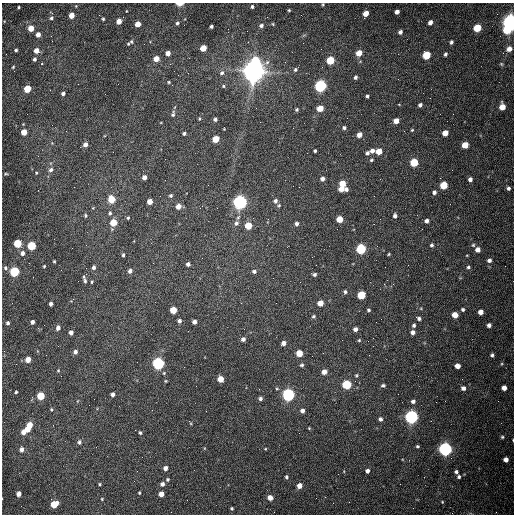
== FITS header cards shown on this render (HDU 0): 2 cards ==
NAXIS1  =                  512 /fastest changing axis
NAXIS2  =                  512 /next to fastest changing axis

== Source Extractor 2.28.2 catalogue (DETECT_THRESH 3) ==
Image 512 x 512 px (HDU 0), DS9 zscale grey, 1 PNG px = 1 image px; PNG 516 x 516 px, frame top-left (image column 1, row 512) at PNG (2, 3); no overlay
Background 1560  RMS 24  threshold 71.3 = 3 sigma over >= 5 px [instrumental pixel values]
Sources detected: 215; all 215 listed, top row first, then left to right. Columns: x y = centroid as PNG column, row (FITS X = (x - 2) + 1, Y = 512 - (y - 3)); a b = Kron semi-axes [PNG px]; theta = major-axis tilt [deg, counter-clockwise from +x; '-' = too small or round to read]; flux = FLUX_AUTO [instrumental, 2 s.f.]
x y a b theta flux
180 4 6 3 2 9.7e+03
323 4 3 3 - 1.5e+03
76 6 4 4 - 1.2e+03
19 7 3 2 - 1.5e+03
252 7 4 3 - 2.4e+03
289 10 3 3 - 1.5e+03
126 11 3 2 - 9.9e+02
397 12 4 4 - 7.0e+03
366 13 5 4 - 1.5e+04
71 15 5 4 - 1.8e+04
51 18 5 5 - 3.4e+03
103 19 4 3 - 2.1e+03
119 21 4 4 - 1.6e+04
430 22 4 4 - 6.8e+03
510 22 6 5 - 1.1e+06
177 23 4 3 - 2.8e+03
138 24 4 4 - 1.9e+04
273 24 4 3 - 1.6e+03
261 25 5 5 - 4.2e+03
211 26 4 3 - 3.3e+03
31 28 5 4 - 2.0e+04
477 28 5 5 - 5.5e+04
507 30 6 5 - 4.5e+04
400 32 4 4 - 4.6e+03
38 35 4 4 - 9.5e+03
51 36 2 2 - 1.4e+03
451 42 5 4 - 3.6e+03
128 44 6 5 - 2.9e+03
203 48 5 4 - 2.6e+04
321 49 2 2 - 7.0e+02
509 49 6 5 - 9.2e+03
16 50 3 3 - 2.1e+03
36 51 5 5 - 1.2e+04
168 53 4 4 - 9.9e+03
359 53 5 4 - 2.2e+04
445 54 5 4 - 3.1e+03
426 55 5 5 - 6.2e+04
34 59 4 4 - 3.6e+03
156 59 4 4 - 1.5e+04
330 60 5 5 - 6.8e+04
256 61 6 5 - 5.6e+04
41 64 3 2 - 3.0e+03
501 64 5 5 - 1.9e+03
13 67 4 3 - 1.6e+03
295 70 6 5 - 3.3e+03
254 71 8 7 - 2.2e+06
222 73 7 6 - 4.6e+03
355 77 4 3 - 3.8e+03
169 82 3 3 - 1.5e+03
223 86 5 4 - 2.2e+03
320 86 5 5 - 3.5e+05
27 89 5 4 - 4.3e+04
63 93 4 4 - 3.8e+03
105 94 2 2 - 6.3e+02
367 96 3 3 - 2.8e+03
420 105 5 4 - 3.8e+03
502 107 5 5 - 2.1e+04
320 108 5 4 - 2.3e+04
297 109 4 4 - 2.3e+03
173 114 8 5 77 3.5e+03
199 119 5 3 - 1.6e+03
215 119 4 3 - 4.1e+03
396 121 5 4 - 1.3e+04
344 128 4 4 - 3.0e+03
224 129 3 2 - 1.2e+03
412 130 4 3 - 1.6e+03
24 132 5 4 - 2.4e+04
184 133 4 4 - 3.0e+03
445 133 5 4 - 1.8e+04
359 135 5 4 - 1.2e+04
216 139 5 4 - 3.5e+04
85 145 5 4 - 8.3e+03
465 145 5 5 - 2.6e+04
315 151 3 3 - 2.2e+03
372 151 5 4 - 7.0e+03
379 151 5 4 - 2.3e+04
367 153 4 4 - 3.9e+03
371 160 5 3 - 2.1e+03
414 162 5 5 - 6.7e+04
51 170 7 5 18 5.0e+03
36 173 4 4 - 1.4e+03
6 174 5 3 - 1.6e+03
144 177 4 4 - 6.1e+03
322 179 4 4 - 6.3e+03
470 179 4 4 - 5.8e+03
342 183 5 5 - 2.7e+04
444 185 5 5 - 4.9e+04
299 187 2 2 - 8.7e+02
508 188 4 4 - 3.6e+03
341 189 4 4 - 1.3e+04
346 189 4 4 - 4.5e+03
434 192 5 4 - 5.0e+03
171 195 5 4 - 2.5e+03
111 199 5 5 - 4.6e+04
150 201 4 4 - 1.5e+04
275 201 6 5 - 4.4e+03
240 202 6 5 - 7.1e+05
279 205 4 4 - 1.7e+03
178 206 5 4 - 1.3e+04
110 213 5 4 - 2.8e+03
85 215 5 3 - 2.0e+03
395 216 5 5 - 4.9e+03
128 218 4 3 - 1.7e+03
340 219 5 5 - 2.8e+04
427 221 4 4 - 5.5e+03
113 222 5 4 - 4.1e+04
236 223 7 7 - 5.8e+03
297 224 5 4 - 4.5e+03
248 226 5 5 - 3.7e+04
18 243 5 5 - 7.0e+04
432 245 5 4 - 3.3e+03
473 245 5 5 - 2.3e+03
31 246 5 5 - 8.3e+04
361 249 5 5 - 1.7e+05
478 249 5 5 - 9.3e+03
22 253 6 5 - 6.3e+03
389 254 3 3 - 1.6e+03
123 255 4 3 - 2.5e+03
489 260 5 5 - 4.6e+03
54 261 3 3 - 1.6e+03
188 264 4 4 - 5.5e+03
44 266 3 3 - 1.6e+03
94 267 5 4 - 4.1e+03
468 267 5 4 - 2.7e+03
5 268 6 5 - 3.3e+03
130 271 5 4 - 5.8e+03
254 271 5 5 - 4.3e+03
14 272 5 5 - 1.4e+05
314 274 4 4 - 3.5e+03
85 281 7 5 -71 4.0e+03
92 282 3 3 - 1.7e+03
345 292 5 4 - 2.9e+03
361 295 5 5 - 6.7e+04
276 303 2 2 - 9.0e+02
320 303 5 4 - 1.7e+04
51 304 4 3 - 4.3e+03
463 309 4 4 - 2.8e+03
173 310 5 5 - 3.4e+04
368 310 4 3 - 2.5e+03
481 312 4 4 - 1.1e+04
455 315 5 5 - 2.0e+04
314 316 5 4 - 2.6e+03
419 318 6 4 -26 3.8e+03
381 319 2 2 - 7.5e+02
179 321 4 4 - 4.3e+03
32 322 4 4 - 5.6e+03
194 322 4 4 - 6.5e+03
8 323 4 4 - 3.0e+03
414 325 5 4 - 3.3e+03
489 325 4 4 - 5.4e+03
58 328 5 4 - 7.0e+03
355 329 4 4 - 6.6e+03
71 332 4 4 - 6.2e+03
413 332 5 4 - 6.7e+03
243 339 5 4 - 5.8e+03
359 340 4 4 - 1.7e+03
283 343 5 4 - 8.1e+03
75 352 5 4 - 5.3e+03
299 353 5 5 - 3.1e+04
492 355 4 3 - 3.0e+03
28 360 5 4 - 1.5e+04
158 363 5 5 - 3.5e+05
302 365 5 5 - 3.0e+03
457 366 5 4 - 1.2e+04
58 370 4 3 - 1.5e+03
324 372 5 5 - 1.1e+04
356 375 5 4 - 2.0e+03
221 379 5 5 - 2.2e+04
165 381 5 3 - 1.4e+03
347 385 5 5 - 1.1e+05
383 385 5 4 - 2.9e+03
463 388 5 4 - 5.8e+03
504 388 4 4 - 1.0e+04
16 392 3 3 - 2.1e+03
113 394 4 4 - 5.6e+03
288 395 5 5 - 4.3e+05
41 396 5 5 - 5.0e+04
260 399 4 4 - 4.0e+03
413 401 5 5 - 4.4e+03
51 409 4 3 - 1.6e+03
302 411 4 4 - 6.3e+03
411 417 5 5 - 5.7e+05
380 419 5 5 - 4.7e+03
190 422 5 2 - 1.6e+03
30 425 5 4 - 1.7e+04
309 428 5 4 - 1.6e+03
28 429 5 4 - 1.4e+04
23 432 7 5 51 1.0e+04
140 433 4 3 - 2.5e+03
502 437 4 4 - 2.3e+03
513 440 3 2 - 9.7e+02
79 442 6 5 - 3.8e+03
417 446 4 3 - 2.1e+03
21 449 5 4 - 6.5e+03
265 449 4 3 - 1.2e+03
445 449 6 5 - 6.4e+05
506 460 4 4 - 8.1e+03
165 468 4 4 - 7.2e+03
367 471 4 4 - 5.7e+03
456 472 4 4 - 3.2e+03
286 477 4 3 - 2.7e+03
459 477 5 5 - 3.2e+03
167 479 4 4 - 2.2e+03
100 484 4 3 - 1.8e+03
162 484 4 4 - 4.9e+03
299 486 5 5 - 1.3e+04
139 493 3 2 - 1.6e+03
18 494 4 4 - 9.8e+03
161 494 4 4 - 1.4e+04
270 498 5 4 - 1.3e+04
316 498 2 2 - 3.3e+03
102 499 4 4 - 1.4e+03
442 502 4 4 - 1.3e+03
54 504 6 5 - 4.1e+04
232 508 3 3 - 2.2e+03
At the frame edge (FLAGS 8, measured only in part): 4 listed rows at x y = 180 4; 323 4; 510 22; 513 440